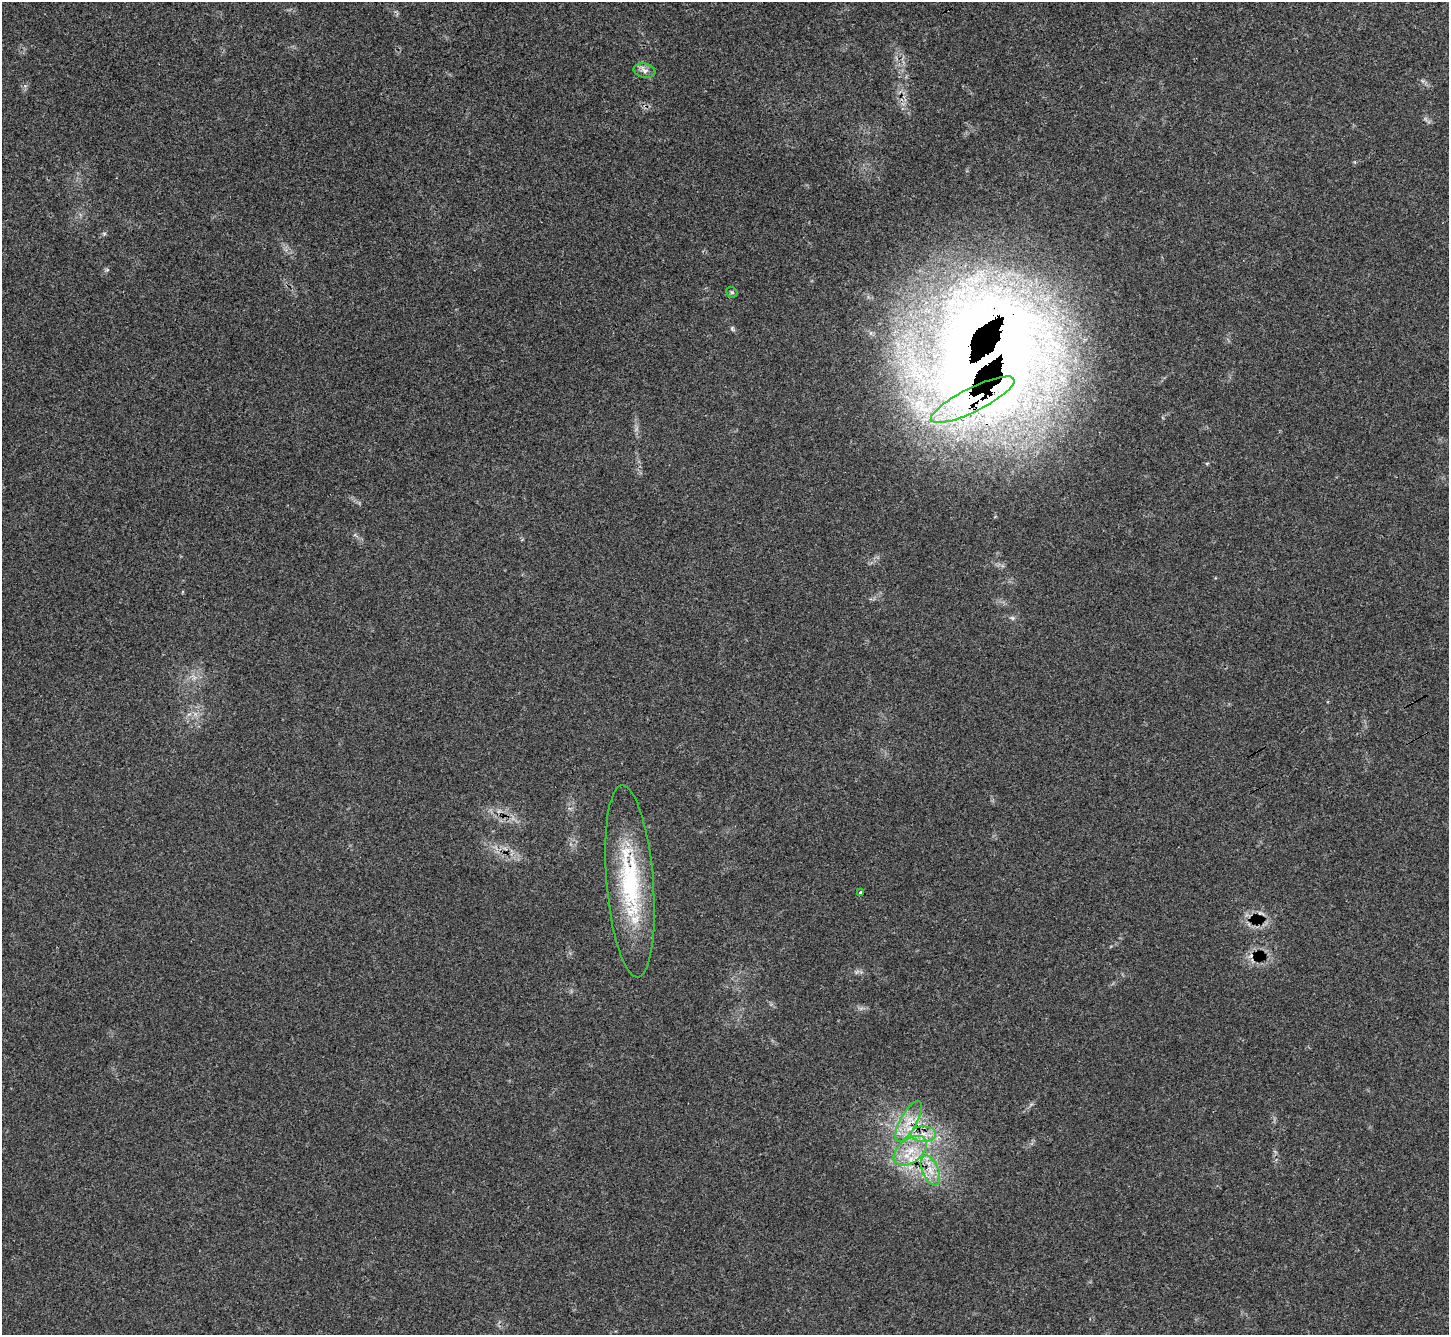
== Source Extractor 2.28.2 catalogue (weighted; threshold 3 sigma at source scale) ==
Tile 10 of 4 x 4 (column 2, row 3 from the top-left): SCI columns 1477-2923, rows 1522-2854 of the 5849 x 5845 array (HDU 1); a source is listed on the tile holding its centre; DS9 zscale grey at full resolution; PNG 1451 x 1337 px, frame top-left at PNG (2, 2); each listed source drawn as its Kron ellipse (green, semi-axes under 4 px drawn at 4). Shown black and unused: <1% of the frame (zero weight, under 3 of 4 exposures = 4% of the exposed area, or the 3 px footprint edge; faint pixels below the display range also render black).
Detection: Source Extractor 2.28.2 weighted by HDU 2 'WHT'; one run over the whole footprint, this tile lists its part. Background 0.054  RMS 0.005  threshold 0.0225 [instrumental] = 3 sigma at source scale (4.5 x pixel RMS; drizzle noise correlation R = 1.50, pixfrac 1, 0.05/0.05 arcsec/px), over >= 5 px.
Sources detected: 15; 1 rendered entirely black (masked); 2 cosmic-ray / hot-pixel residue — neither listed nor drawn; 3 inside a brighter listed object's ellipse — not listed separately; the other 9 listed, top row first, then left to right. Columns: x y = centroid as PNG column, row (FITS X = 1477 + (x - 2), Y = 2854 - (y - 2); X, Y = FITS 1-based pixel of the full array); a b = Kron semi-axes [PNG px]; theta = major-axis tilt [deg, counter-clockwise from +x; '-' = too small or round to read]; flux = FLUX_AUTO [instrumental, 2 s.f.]
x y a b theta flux
644 71 11 7 -10 2.4
732 292 6 5 - 0.86
973 400 46 12 26 35
630 881 96 23 -85 61
861 893 4 3 - 4.9
909 1121 23 8 61 8.2
923 1134 12 7 -1 5
910 1151 19 11 37 11
930 1170 16 8 -67 6.2
Overlapping masked pixels (flux is a lower limit): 3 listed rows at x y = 973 400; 630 881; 909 1121